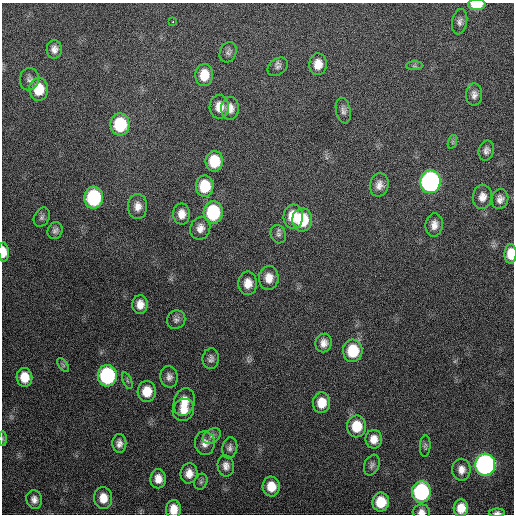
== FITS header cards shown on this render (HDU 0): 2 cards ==
NAXIS1  =                  512 / Axis length
NAXIS2  =                  512 / Axis length

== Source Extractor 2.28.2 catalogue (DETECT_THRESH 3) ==
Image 512 x 512 px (HDU 0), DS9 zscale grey, 1 PNG px = 1 image px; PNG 516 x 516 px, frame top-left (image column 1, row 512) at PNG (2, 3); each listed source drawn as its Kron ellipse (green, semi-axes under 4 px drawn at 4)
Background 646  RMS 18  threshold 55.4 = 3 sigma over >= 5 px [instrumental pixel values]
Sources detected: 77; all 77 listed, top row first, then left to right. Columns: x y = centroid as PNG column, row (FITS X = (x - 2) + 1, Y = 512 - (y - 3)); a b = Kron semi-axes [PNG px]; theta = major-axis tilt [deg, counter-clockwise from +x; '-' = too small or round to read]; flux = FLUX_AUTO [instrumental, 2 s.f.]
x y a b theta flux
477 5 9 5 1 34000
173 21 3 2 - 3900
460 22 13 7 79 6000
54 49 9 7 88 6900
228 52 10 8 65 4200
318 64 11 8 87 15000
414 66 8 4 0 2500
278 67 11 8 36 4500
204 75 11 9 85 23000
29 79 11 9 83 5800
39 89 11 9 -89 31000
474 95 11 8 -89 6500
219 107 12 9 89 14000
230 108 11 9 87 10000
343 111 13 7 -78 5400
120 124 11 9 90 71000
452 142 7 4 71 2300
486 150 10 7 76 5500
214 161 10 9 - 36000
430 182 11 10 - 400000
379 185 12 9 76 8800
205 186 10 9 - 39000
482 197 12 9 82 9800
94 198 11 9 88 120000
500 199 10 8 78 6600
138 206 12 9 -90 10000
213 212 11 9 86 95000
182 214 10 8 -89 11000
42 217 10 7 63 3800
293 217 12 9 -88 28000
302 220 12 10 87 53000
434 225 12 8 84 9000
200 228 11 10 - 9100
55 230 8 7 - 4300
278 234 9 7 -66 4200
4 252 10 5 -86 14000
511 254 10 6 88 20000
269 278 12 9 88 13000
248 283 12 9 90 13000
140 304 9 7 88 11000
176 320 9 8 - 4600
324 343 9 8 - 8600
353 351 11 9 87 46000
211 359 10 8 83 5100
63 365 8 4 -53 2300
107 376 11 9 89 160000
24 377 9 8 - 21000
169 377 11 8 -78 6600
127 381 9 3 -69 2000
147 391 10 9 - 21000
184 402 14 10 72 17000
321 403 10 8 84 19000
183 410 11 10 - 13000
357 426 11 9 87 28000
212 436 10 7 34 5000
3 439 7 4 -89 1700
374 439 9 8 - 12000
119 443 9 7 -88 6600
205 443 12 10 -87 8800
425 446 10 5 87 2800
230 448 11 7 78 5000
372 465 11 7 67 4300
485 465 11 10 - 490000
226 466 10 8 -80 7400
461 470 11 9 -89 9400
189 473 10 8 85 12000
158 479 9 8 - 12000
201 482 8 6 69 3100
271 486 10 8 -85 20000
421 492 10 9 - 160000
103 498 11 9 -89 16000
34 499 9 8 - 6700
381 502 9 8 - 30000
461 508 8 7 - 16000
173 509 9 7 88 14000
421 512 9 7 4 7000
497 513 8 4 1 3200
At the frame edge (FLAGS 8, measured only in part): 7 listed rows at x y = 477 5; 4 252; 511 254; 3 439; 173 509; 421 512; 497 513